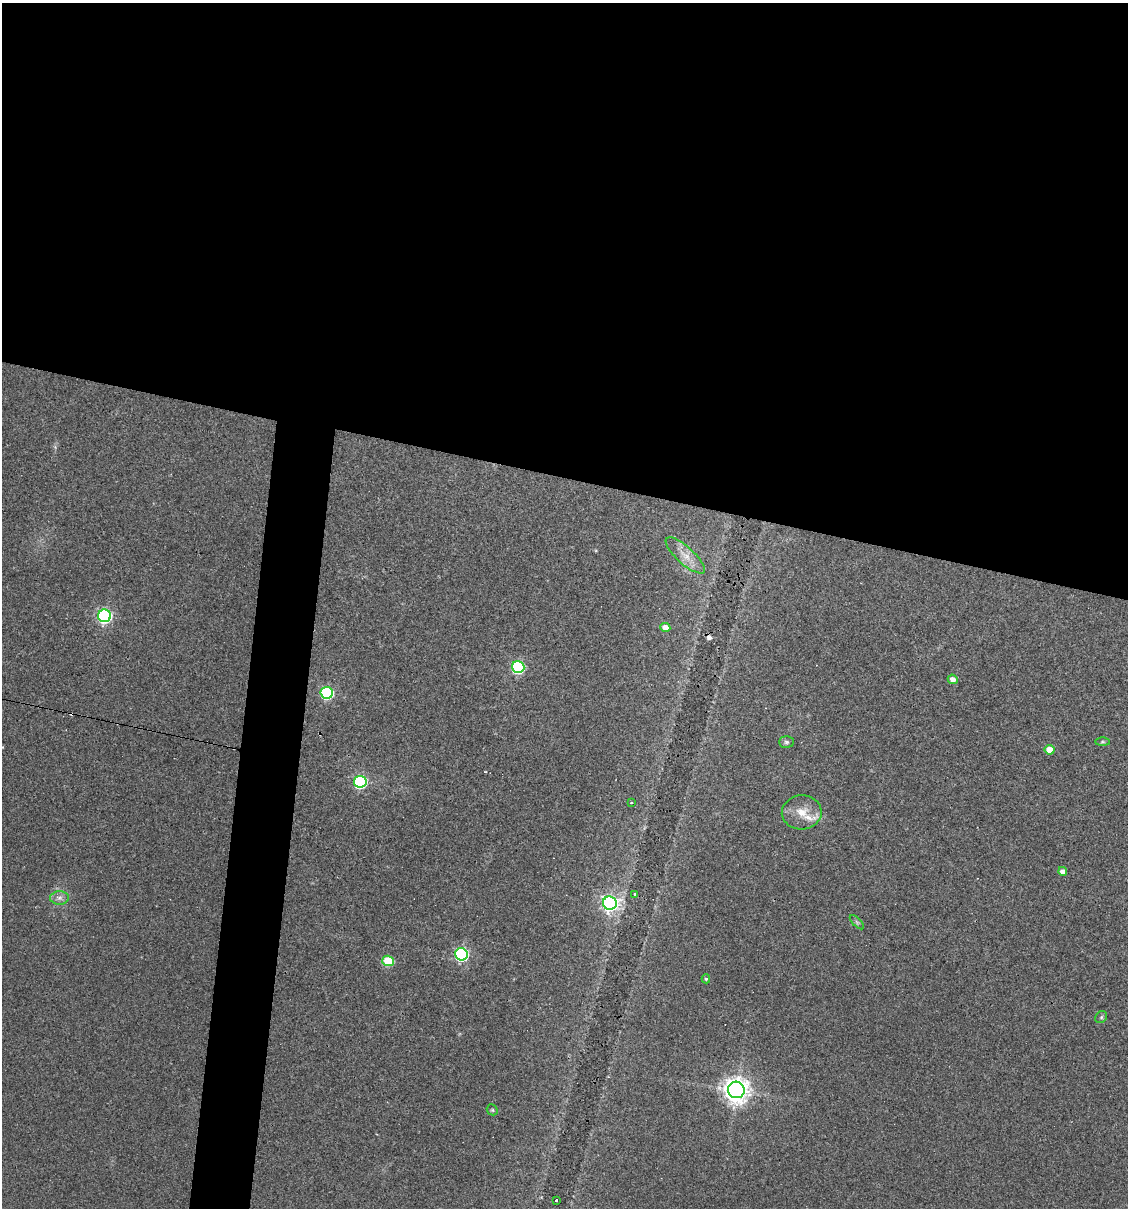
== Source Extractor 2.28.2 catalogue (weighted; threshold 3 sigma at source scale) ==
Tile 3 of 4 x 4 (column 3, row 1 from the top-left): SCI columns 2365-3490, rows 3619-4824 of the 4845 x 4824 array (HDU 1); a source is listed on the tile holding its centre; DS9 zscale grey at full resolution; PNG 1130 x 1210 px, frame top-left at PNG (2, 3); each listed source drawn as its Kron ellipse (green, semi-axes under 4 px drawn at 4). Shown black and unused: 43% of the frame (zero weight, under 3 of 4 exposures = <1% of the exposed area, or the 3 px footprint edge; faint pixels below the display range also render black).
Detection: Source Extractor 2.28.2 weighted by HDU 2 'WHT'; one run over the whole footprint, this tile lists its part. Background 0.0911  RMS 0.0055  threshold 0.0247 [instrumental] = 3 sigma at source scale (4.5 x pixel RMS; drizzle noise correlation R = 1.50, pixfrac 1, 0.05/0.05 arcsec/px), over >= 5 px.
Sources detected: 28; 3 cosmic-ray / hot-pixel residue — neither listed nor drawn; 1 inside a brighter listed object's ellipse — not listed separately; the other 24 listed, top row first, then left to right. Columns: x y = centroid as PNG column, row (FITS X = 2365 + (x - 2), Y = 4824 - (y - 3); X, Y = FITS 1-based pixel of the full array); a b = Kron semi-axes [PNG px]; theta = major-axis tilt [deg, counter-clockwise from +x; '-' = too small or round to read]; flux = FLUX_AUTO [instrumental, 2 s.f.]
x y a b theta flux
685 555 25 8 -42 7.2
104 616 6 6 - 120
665 627 5 4 - 5
518 667 6 6 - 71
953 679 5 4 - 3.7
327 693 6 6 - 67
786 742 7 5 -2 1.3
1102 742 7 4 0 0.87
1050 750 5 5 - 8.9
360 782 6 6 - 74
631 803 3 2 - 0.83
802 812 20 17 2 9.7
1063 871 4 4 - 3.1
635 895 4 3 - 1.9
59 898 9 7 0 2.5
610 903 7 6 - 200
857 922 9 3 -45 1
461 954 6 6 - 100
388 961 5 5 - 33
706 979 4 4 - 0.82
1101 1017 6 5 - 1.1
736 1090 8 8 - 550
492 1110 6 5 - 0.8
556 1201 3 3 - 1.3